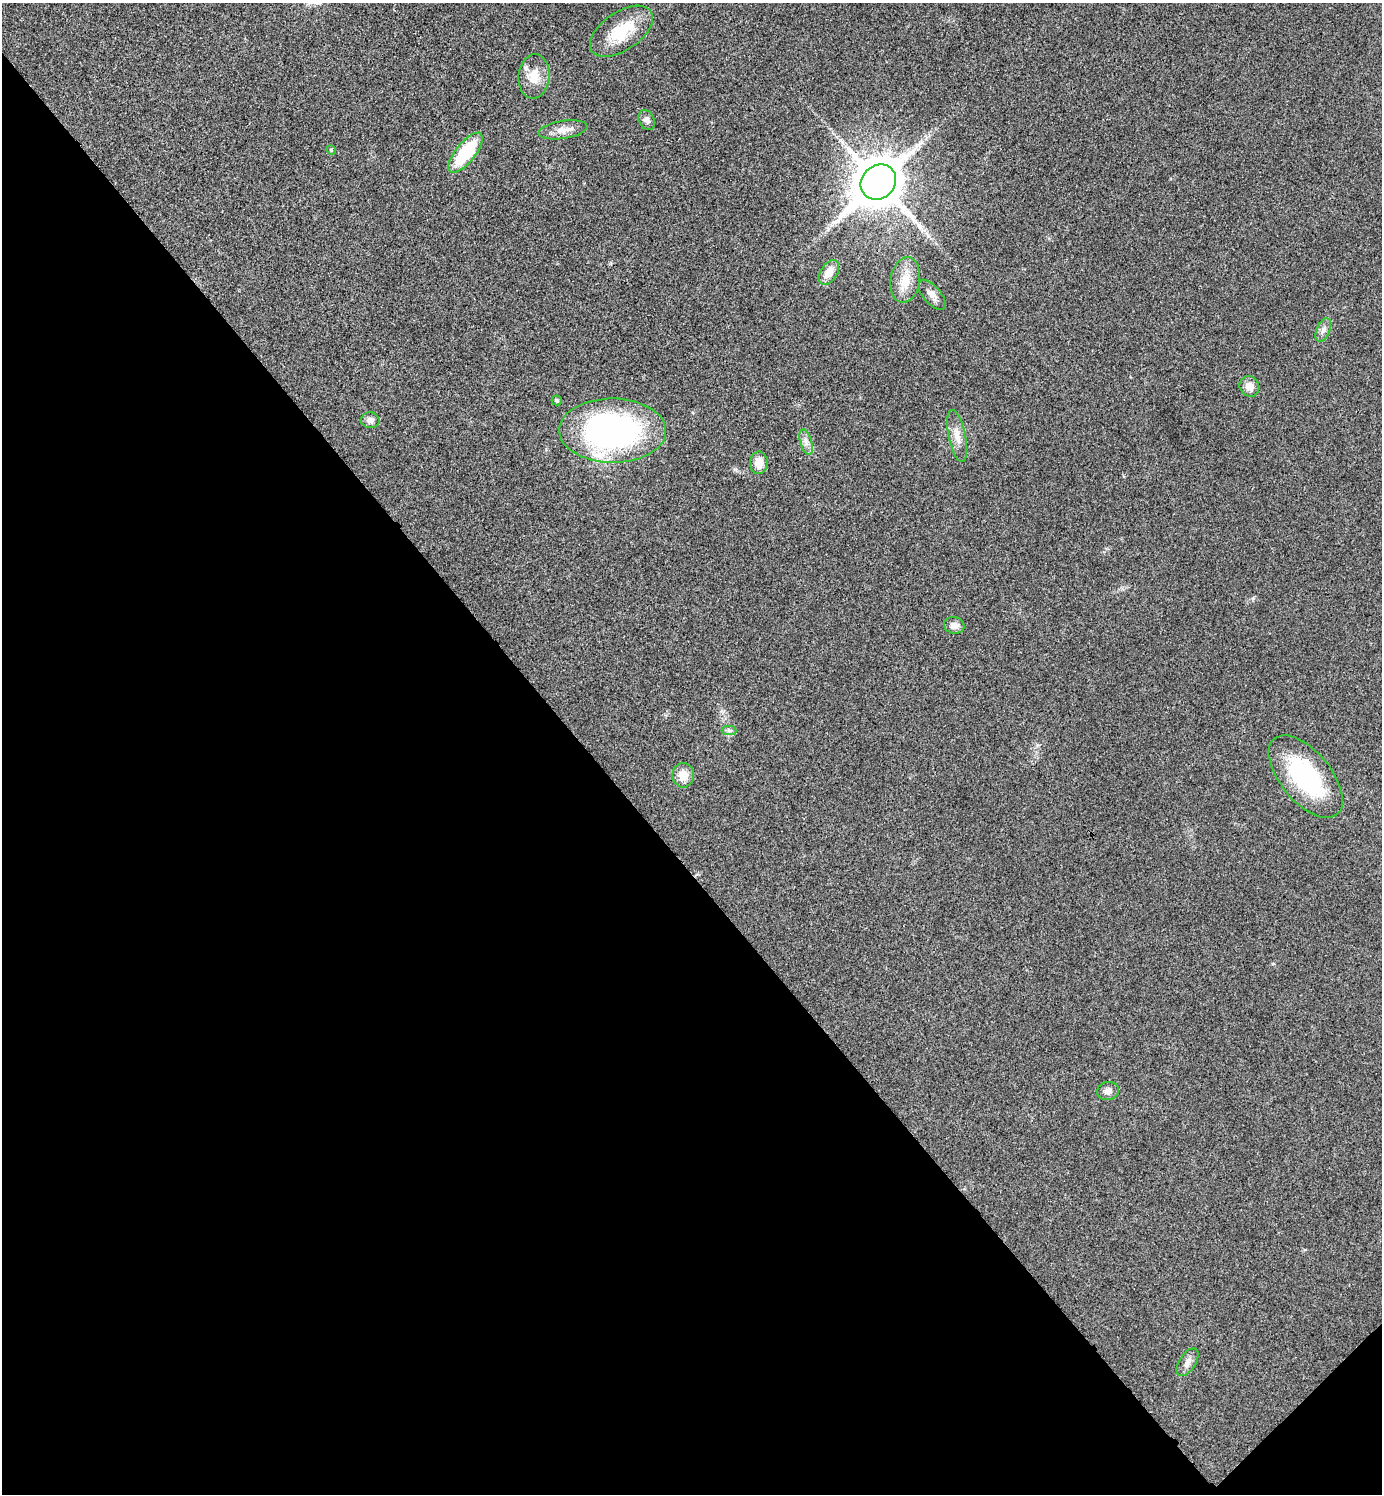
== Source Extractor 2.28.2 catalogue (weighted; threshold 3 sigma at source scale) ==
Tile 14 of 4 x 4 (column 2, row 4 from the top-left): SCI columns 1682-3061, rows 5-1496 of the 5980 x 5981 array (HDU 1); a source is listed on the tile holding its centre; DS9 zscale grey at full resolution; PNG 1384 x 1496 px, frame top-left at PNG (2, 3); each listed source drawn as its Kron ellipse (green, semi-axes under 4 px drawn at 4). Shown black and unused: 43% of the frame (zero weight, under 3 of 4 exposures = <1% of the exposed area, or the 3 px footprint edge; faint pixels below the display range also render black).
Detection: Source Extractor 2.28.2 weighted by HDU 2 'WHT'; one run over the whole footprint, this tile lists its part. Background 0.0281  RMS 0.0053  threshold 0.024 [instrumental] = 3 sigma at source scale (4.5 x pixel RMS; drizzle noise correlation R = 1.50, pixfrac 1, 0.05/0.05 arcsec/px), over >= 5 px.
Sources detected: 25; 1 inside a brighter listed object's ellipse — not listed separately; the other 24 listed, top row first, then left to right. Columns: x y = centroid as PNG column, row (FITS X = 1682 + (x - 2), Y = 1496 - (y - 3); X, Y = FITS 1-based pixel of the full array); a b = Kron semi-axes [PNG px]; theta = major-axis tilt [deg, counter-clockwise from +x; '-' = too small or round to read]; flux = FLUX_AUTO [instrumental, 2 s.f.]
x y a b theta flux
621 31 36 19 34 21
534 76 22 15 83 9.4
647 120 10 7 -64 2.2
563 130 25 9 9 5.4
331 150 5 4 - 0.59
466 153 24 9 51 31
878 182 19 16 46 2000
829 272 13 8 56 6.8
905 280 23 14 80 11
932 295 18 8 -49 3.9
1323 330 12 7 68 2.6
1249 386 10 9 - 4.8
557 401 5 5 - 0.8
370 420 9 7 -4 2.8
613 431 53 32 -1 150
957 436 26 8 -78 6.1
806 442 13 6 -73 2.8
759 463 11 9 90 6.3
954 625 10 8 -14 3
729 730 7 4 -1 1.3
683 775 12 10 90 7.3
1306 776 49 25 -50 55
1108 1091 11 9 12 3
1188 1362 16 8 57 3.4
Unlisted compact peaks at least as high as the median listed source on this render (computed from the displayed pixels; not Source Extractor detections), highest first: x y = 1253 598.